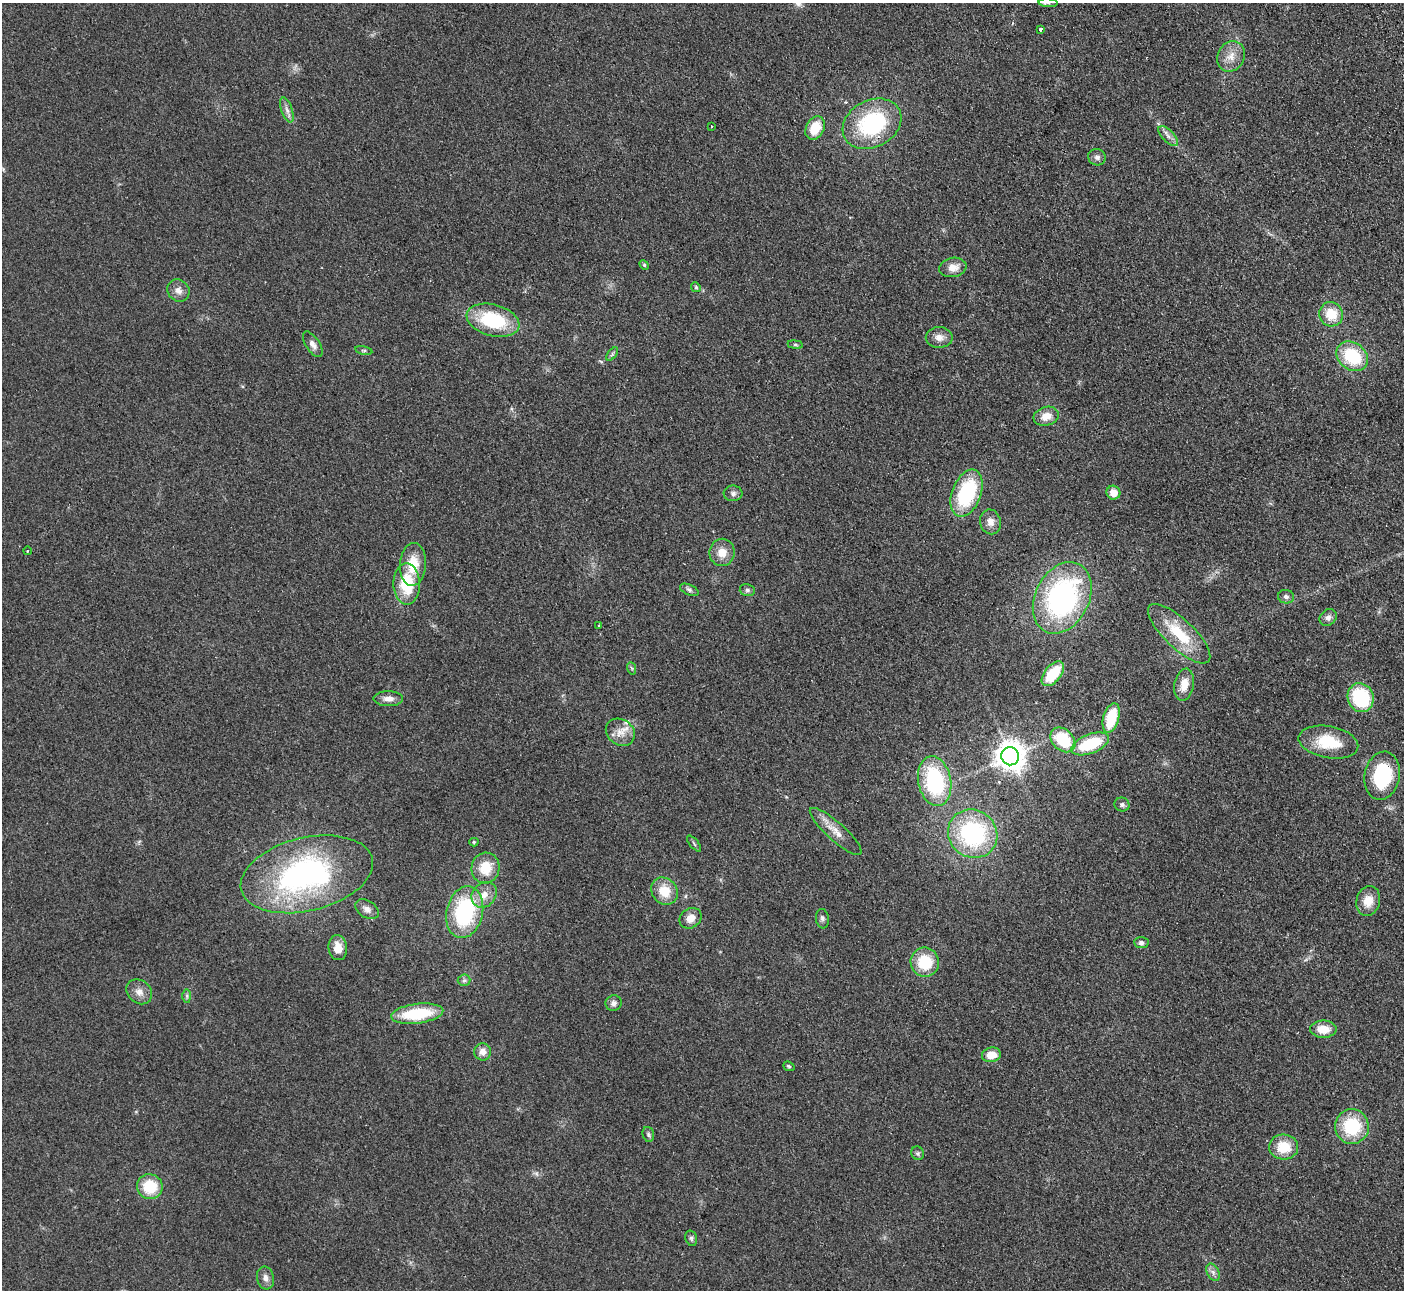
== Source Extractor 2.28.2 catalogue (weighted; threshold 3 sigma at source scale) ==
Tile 10 of 4 x 4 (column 2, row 3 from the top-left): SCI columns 1456-2857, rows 1471-2758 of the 5715 x 5648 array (HDU 1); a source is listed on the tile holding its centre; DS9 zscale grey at full resolution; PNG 1406 x 1292 px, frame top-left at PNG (2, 3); each listed source drawn as its Kron ellipse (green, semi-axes under 4 px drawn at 4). Shown black and unused: <1% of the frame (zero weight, under 2 of 3 exposures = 3% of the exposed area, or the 3 px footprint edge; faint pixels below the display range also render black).
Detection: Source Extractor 2.28.2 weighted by HDU 2 'WHT'; one run over the whole footprint, this tile lists its part. Background 0.0949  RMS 0.0097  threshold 0.0439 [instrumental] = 3 sigma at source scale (4.5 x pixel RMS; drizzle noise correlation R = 1.50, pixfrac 1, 0.05/0.05 arcsec/px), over >= 5 px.
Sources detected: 86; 1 too faint to see at this stretch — neither listed nor drawn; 1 inside a brighter listed object's ellipse — not listed separately; the other 84 listed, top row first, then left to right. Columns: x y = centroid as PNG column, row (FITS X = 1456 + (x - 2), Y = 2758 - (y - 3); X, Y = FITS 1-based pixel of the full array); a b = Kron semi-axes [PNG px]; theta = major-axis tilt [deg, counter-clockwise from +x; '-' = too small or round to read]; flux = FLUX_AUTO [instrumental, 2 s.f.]
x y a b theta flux
1048 3 9 4 -3 2.1
1041 29 4 3 - 5
1231 56 15 13 64 11
287 110 13 5 -72 4.3
872 124 31 23 28 92
711 126 3 2 - 0.91
815 128 12 9 62 23
1168 136 13 5 -45 4.4
1097 157 9 8 - 3.7
644 265 5 4 - 1.1
953 267 14 9 10 9.8
696 287 5 4 - 1.3
178 290 12 10 -45 6.1
1331 314 12 11 - 21
493 320 27 15 -15 60
939 337 13 10 0 7.5
313 344 14 7 -56 5.2
795 345 7 4 -8 1.5
364 350 8 3 -13 1.6
612 354 8 4 53 1.6
1352 356 17 13 -37 49
1046 416 13 9 16 12
733 493 9 8 - 3.4
967 493 24 14 69 79
1113 493 7 6 - 8.8
990 522 12 10 -77 7
27 551 4 3 - 0.77
722 552 13 12 - 12
413 564 21 13 86 24
407 584 20 13 -89 40
689 590 10 5 -25 2.4
747 590 8 6 -14 2.3
1286 597 8 7 - 2.7
1062 598 38 27 63 200
1328 617 9 7 42 4.3
599 625 3 2 - 1.6
1179 634 40 14 -43 39
631 668 6 4 -69 1.5
1053 674 14 8 51 36
1184 685 16 9 79 12
1361 698 15 13 -71 64
388 699 15 7 0 6.8
1111 718 15 8 74 41
620 732 15 12 -34 11
1063 740 14 10 -44 42
1328 742 30 16 -11 38
1090 744 20 9 21 50
1010 756 9 9 - 1400
1382 776 24 17 79 70
935 781 25 16 -79 90
1122 804 7 7 - 2.4
836 831 34 9 -42 13
973 834 25 23 -37 110
474 842 4 4 - 1.4
694 844 10 3 -51 1.5
485 868 15 14 - 22
307 874 67 36 14 230
664 891 14 12 -47 20
484 895 14 11 47 10
1368 901 15 12 73 13
367 909 13 8 -33 5.4
465 912 26 18 77 90
690 918 12 9 32 9.2
822 919 10 6 -83 2.9
1141 943 7 5 -4 2.8
338 948 12 9 -83 11
925 962 14 14 - 36
464 980 6 5 - 2.2
139 992 14 11 -38 7.8
187 996 7 4 -90 1.7
614 1003 8 7 - 3.8
417 1014 26 9 7 51
1323 1029 13 8 0 14
483 1052 8 8 - 6.6
991 1055 9 7 9 13
789 1066 6 4 -21 1.2
1352 1127 17 17 - 51
648 1134 7 5 -75 1.9
1284 1147 14 12 -2 24
918 1153 7 6 - 1.9
150 1187 13 12 - 31
691 1238 8 5 -76 2.3
1213 1272 9 6 -65 3.7
265 1278 11 8 -76 5.3
Isophote crosses this tile's border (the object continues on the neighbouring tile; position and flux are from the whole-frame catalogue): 1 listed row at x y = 1048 3